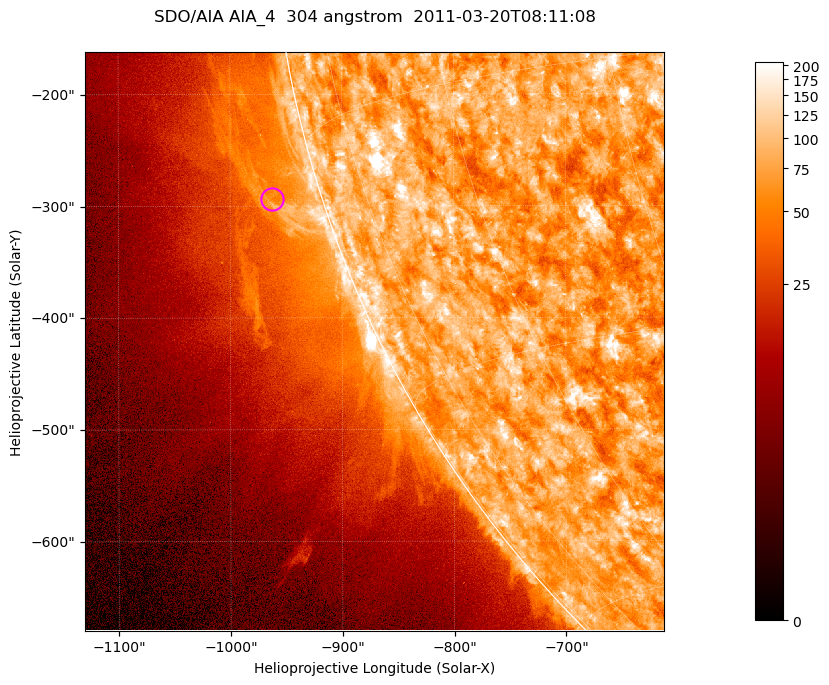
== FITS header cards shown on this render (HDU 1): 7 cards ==
TELESCOP= 'SDO/AIA '           / For AIA: SDO/AIA
INSTRUME= 'AIA_4   '           / For AIA: AIA_ATA1, AIA_ATA2, AIA_ATA3 or AIA_AT
WAVELNTH=                  304 / [angstrom] Wavelength
WAVEUNIT= 'angstrom'           / Wavelength unit: angstrom
DATE-OBS= '2011-03-20T08:11:08.124' / [ISO] Date when observation started; ISO 8
CTYPE1  = 'HPLN-TAN'           / CTYPE1; Typically HPLN
CTYPE2  = 'HPLT-TAN'           / CTYPE2; Typically HPLT

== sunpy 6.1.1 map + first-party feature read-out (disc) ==
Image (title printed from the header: SDO/AIA AIA_4  304 angstrom  2011-03-20T08:11:08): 863 x 863 px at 0.6 arcsec/px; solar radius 964 arcsec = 1605 px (partial field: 4.2% of the solar disc is inside the frame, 46% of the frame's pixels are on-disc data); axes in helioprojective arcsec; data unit not stated in the header (colour bar unlabelled)
Orientation: roll -0.132 deg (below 1 deg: not rotated)
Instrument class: DISC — disc imager (sunpy class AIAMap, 304 A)
Bright regions (active regions / flare kernels): reference = the on-disc median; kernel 7 px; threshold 5 sigma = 121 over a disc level ~75.3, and >= 1.15x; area >= 744 px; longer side >= 10 px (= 6 arcsec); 0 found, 0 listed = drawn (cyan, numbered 1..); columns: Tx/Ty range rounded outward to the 2 arcsec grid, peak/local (2 s.f.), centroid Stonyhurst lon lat
Off-limb structures (1.02-1.3 R_sun): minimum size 372 px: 3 found; the strongest spans PA ~100..110 deg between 1.02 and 1.08 R_sun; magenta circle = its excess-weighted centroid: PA ~105 deg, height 1.04 R_sun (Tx ~-962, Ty ~-294 arcsec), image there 1.5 x the reference